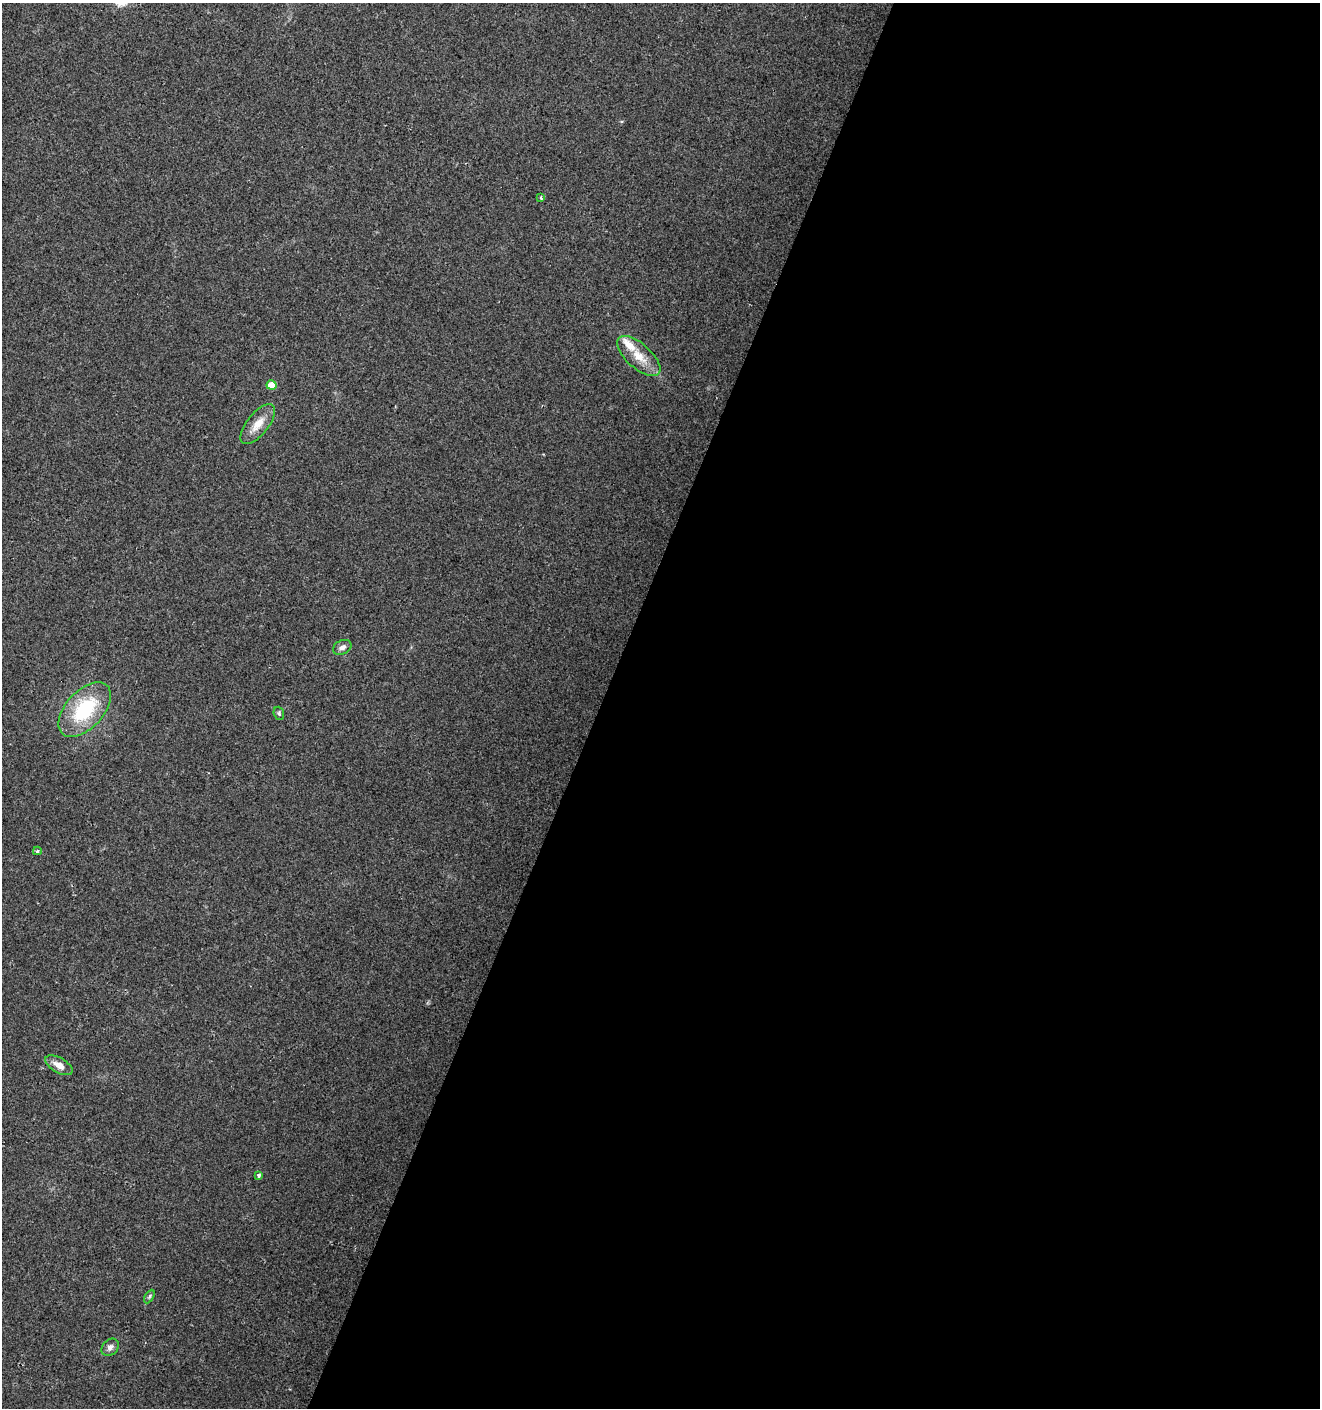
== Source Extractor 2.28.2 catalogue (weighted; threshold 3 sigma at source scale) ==
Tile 12 of 4 x 4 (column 4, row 3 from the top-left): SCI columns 4228-5545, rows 1407-2812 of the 5750 x 5630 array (HDU 1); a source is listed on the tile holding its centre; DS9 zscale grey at full resolution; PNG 1322 x 1410 px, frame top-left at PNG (2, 3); each listed source drawn as its Kron ellipse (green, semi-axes under 4 px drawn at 4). Shown black and unused: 55% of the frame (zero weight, under 2 of 3 exposures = <1% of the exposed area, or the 3 px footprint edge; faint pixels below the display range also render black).
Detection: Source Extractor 2.28.2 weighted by HDU 2 'WHT'; one run over the whole footprint, this tile lists its part. Background 0.0782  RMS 0.0098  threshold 0.0443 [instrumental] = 3 sigma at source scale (4.5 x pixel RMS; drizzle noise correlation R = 1.50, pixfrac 1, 0.0396/0.0396 arcsec/px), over >= 5 px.
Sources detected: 13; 1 inside a brighter listed object's ellipse — not listed separately; the other 12 listed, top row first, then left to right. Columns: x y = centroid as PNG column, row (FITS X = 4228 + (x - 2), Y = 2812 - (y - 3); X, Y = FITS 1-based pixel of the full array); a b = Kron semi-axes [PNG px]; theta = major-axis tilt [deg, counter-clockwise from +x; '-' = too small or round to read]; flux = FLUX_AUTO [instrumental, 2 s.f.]
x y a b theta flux
541 198 4 3 - 1.4
639 356 27 12 -42 20
271 385 5 5 - 17
258 424 24 10 51 15
342 647 10 7 25 5
85 710 33 18 48 69
279 713 7 5 -68 1.8
37 851 4 3 - 2
59 1065 15 7 -29 9.2
259 1175 3 3 - 4.7
149 1297 7 4 59 1.8
110 1347 10 7 46 4.4